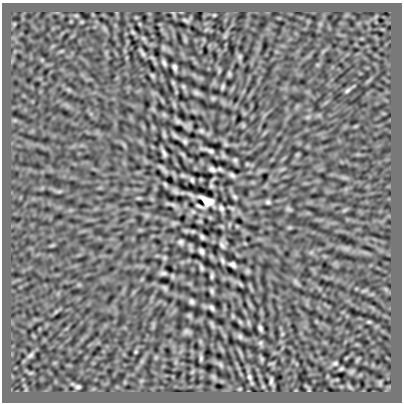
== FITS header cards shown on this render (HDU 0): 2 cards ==
NAXIS1  =                  400
NAXIS2  =                  400

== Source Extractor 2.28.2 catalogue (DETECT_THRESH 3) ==
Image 400 x 400 px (HDU 0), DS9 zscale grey, 1 PNG px = 1 image px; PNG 404 x 404 px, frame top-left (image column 1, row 400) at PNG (2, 3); no overlay
Background -5.85e-05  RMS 0.0022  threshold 0.00671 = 3 sigma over >= 5 px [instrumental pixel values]
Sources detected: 99; all 99 listed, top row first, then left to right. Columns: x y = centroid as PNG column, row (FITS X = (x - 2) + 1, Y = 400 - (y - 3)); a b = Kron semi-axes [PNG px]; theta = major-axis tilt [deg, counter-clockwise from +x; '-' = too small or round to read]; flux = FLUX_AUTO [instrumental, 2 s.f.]
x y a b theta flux
76 15 6 4 -1 0.17
214 15 5 3 - 0.14
186 20 10 4 -23 0.28
14 24 5 5 - 0.13
140 24 6 3 -71 0.13
133 32 6 4 -45 0.18
225 36 6 5 - 0.22
143 38 6 5 - 0.24
142 53 7 3 -55 0.33
240 57 6 6 - 0.28
164 63 6 3 -65 0.35
174 67 6 3 -71 0.42
229 74 6 4 81 0.27
152 76 6 4 -49 0.24
173 83 7 4 -63 0.22
183 87 7 5 -69 0.23
223 87 5 3 - 0.26
348 90 10 4 39 0.35
196 93 9 5 -21 0.42
213 98 6 6 - 0.22
174 105 9 3 -85 0.24
164 115 7 4 -1 0.26
308 117 6 5 - 0.25
178 121 7 5 -33 0.37
243 125 6 5 - 0.22
201 131 7 5 -6 0.32
164 134 8 4 -75 0.26
175 135 9 4 -41 0.35
185 141 4 3 - 0.3
226 144 7 5 -49 0.25
208 150 21 5 -18 0.7
164 153 7 3 -62 0.42
183 155 10 4 -50 0.3
235 160 7 5 -46 0.29
163 169 10 2 -44 0.39
212 169 7 4 -18 0.5
183 175 8 5 -20 0.27
232 175 6 4 -33 0.39
192 180 5 3 - 0.28
165 184 5 3 - 0.23
211 186 6 5 - 0.23
59 191 7 4 1 0.25
175 191 8 5 -45 0.4
234 197 7 4 -40 0.27
139 198 8 3 -5 0.18
207 201 13 7 -31 1.9
268 202 5 4 - 0.32
173 205 15 4 -16 0.51
199 206 9 2 -22 0.31
221 208 5 4 - 0.38
288 209 8 5 -27 0.27
193 212 6 5 - 0.26
174 223 7 5 43 0.26
193 231 9 4 0 0.31
202 237 5 3 - 0.32
181 242 5 4 - 0.38
52 245 7 4 19 0.17
222 245 9 6 -57 0.47
346 248 7 4 -18 0.43
201 251 6 4 -56 0.44
164 258 7 5 -46 0.25
222 261 7 4 -67 0.35
232 265 6 4 -30 0.47
201 268 5 3 - 0.29
247 271 7 6 - 0.23
163 273 8 4 -2 0.4
212 276 5 3 - 0.29
296 282 10 4 -60 0.33
240 284 9 4 -45 0.22
165 288 7 4 -52 0.32
212 291 5 3 - 0.29
364 291 7 4 19 0.23
192 301 5 4 - 0.38
212 308 6 3 -46 0.38
189 316 7 5 -89 0.21
240 322 7 4 -45 0.22
369 322 5 3 - 0.19
212 325 9 4 -66 0.32
260 328 6 3 -66 0.37
186 331 8 5 -2 0.44
282 334 6 4 72 0.19
240 336 6 5 - 0.33
260 343 7 6 - 0.3
136 352 7 3 81 0.18
30 355 10 5 42 0.39
201 358 7 3 -87 0.31
262 359 7 5 -73 0.19
358 359 8 3 60 0.16
335 363 6 4 22 0.3
220 364 10 5 -46 0.34
341 369 4 3 - 0.22
351 372 8 5 18 0.25
31 373 8 3 5 0.17
213 377 9 5 -27 0.31
249 377 7 5 -71 0.34
271 381 9 4 89 0.36
380 383 6 3 83 0.22
77 386 6 3 -12 0.35
349 386 9 4 -50 0.22